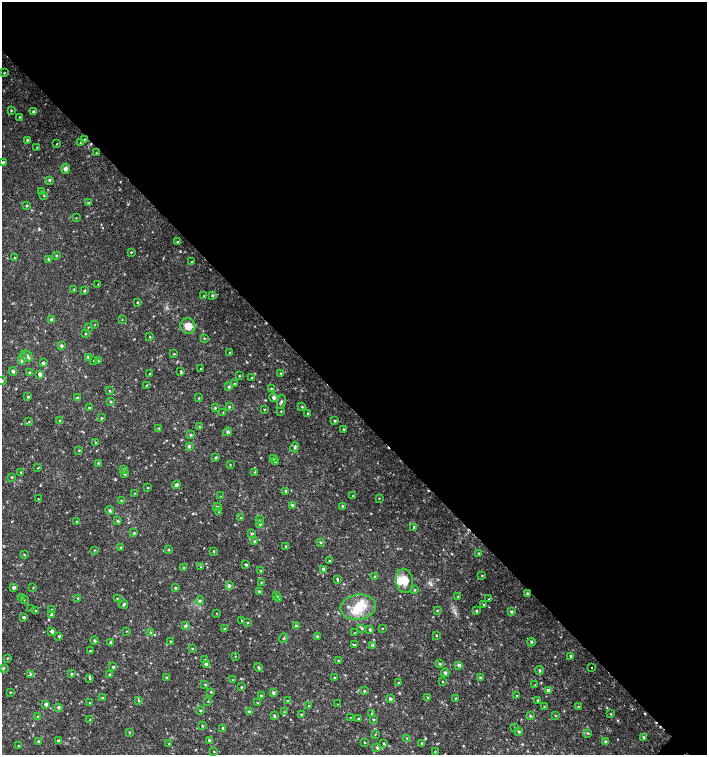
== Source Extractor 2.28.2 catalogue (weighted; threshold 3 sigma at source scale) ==
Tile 3 of 4 x 4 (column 3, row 1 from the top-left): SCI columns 3044-4452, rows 4517-6021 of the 6024 x 6030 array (HDU 1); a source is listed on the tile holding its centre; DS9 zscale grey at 2 x 2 block average (1 PNG px = mean of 2 x 2 image px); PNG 709 x 757 px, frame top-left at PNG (2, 2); each listed source drawn as its Kron ellipse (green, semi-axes under 4 px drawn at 4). Shown black and unused: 54% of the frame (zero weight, under 2 of 3 exposures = <1% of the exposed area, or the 3 px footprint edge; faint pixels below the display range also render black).
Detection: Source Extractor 2.28.2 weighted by HDU 2 'WHT'; one run over the whole footprint, this tile lists its part. Background 0.0231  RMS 0.0035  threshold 0.0158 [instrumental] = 3 sigma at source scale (4.5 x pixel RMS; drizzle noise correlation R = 1.50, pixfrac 1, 0.0396/0.0396 arcsec/px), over >= 5 px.
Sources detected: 292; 6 cosmic-ray / hot-pixel residue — neither listed nor drawn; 7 inside a brighter listed object's ellipse — not listed separately; the other 279 listed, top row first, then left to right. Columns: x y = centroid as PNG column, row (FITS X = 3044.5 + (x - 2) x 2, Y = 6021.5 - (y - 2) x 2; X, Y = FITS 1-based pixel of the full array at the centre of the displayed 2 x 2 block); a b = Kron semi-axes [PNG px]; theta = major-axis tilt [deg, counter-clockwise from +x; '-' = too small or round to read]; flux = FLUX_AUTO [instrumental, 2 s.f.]
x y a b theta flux
4 73 3 3 - 0.61
11 111 3 3 - 0.69
33 112 4 3 - 1.4
20 117 3 2 - 0.63
84 139 3 2 - 0.47
27 140 3 2 - 0.82
81 143 3 3 - 0.81
57 144 2 2 - 0.35
37 147 2 2 - 0.31
97 153 3 2 - 0.45
3 162 4 3 - 1.2
65 169 5 4 - 2.2
49 180 4 3 - 1
41 192 4 2 - 0.71
44 196 3 2 - 0.43
88 203 3 2 - 0.58
26 206 3 2 - 0.62
76 218 3 2 - 0.34
178 242 3 3 - 0.68
131 252 3 2 - 0.55
56 255 3 3 - 0.62
15 258 3 3 - 0.8
48 259 3 3 - 0.97
191 262 3 2 - 0.46
98 284 2 2 - 0.83
74 289 3 2 - 0.56
84 291 3 2 - 0.68
212 295 4 3 - 0.86
204 296 3 2 - 0.41
137 302 3 2 - 0.63
122 319 3 2 - 0.39
52 320 4 4 - 2.8
95 324 2 2 - 0.3
188 326 8 7 - 7.4
88 327 3 2 - 0.34
85 333 3 2 - 0.46
150 337 3 2 - 0.51
204 338 3 2 - 0.47
61 346 4 3 - 1.2
230 352 2 2 - 0.55
174 354 3 2 - 0.5
27 356 6 5 - 2.2
89 357 3 2 - 0.64
23 359 6 4 71 2.2
94 360 2 2 - 0.35
98 361 3 2 - 0.63
43 363 3 3 - 1.6
201 369 3 2 - 0.37
13 371 4 3 - 1.6
29 372 3 2 - 0.77
181 372 4 2 - 0.87
281 373 3 2 - 0.74
40 374 4 3 - 2
150 374 2 2 - 0.68
239 376 3 3 - 0.55
252 378 3 2 - 1
2 381 4 3 - 0.77
234 384 3 2 - 0.65
146 385 3 2 - 0.52
229 387 4 3 - 1.2
272 389 3 3 - 1.1
110 390 3 2 - 0.42
28 397 4 3 - 0.87
77 398 3 3 - 0.84
199 398 3 2 - 0.44
273 398 4 4 - 1.6
111 402 3 2 - 0.65
281 402 7 3 78 1.2
229 407 3 2 - 0.6
302 407 3 2 - 0.53
89 408 3 2 - 0.63
215 408 3 3 - 0.69
264 409 3 2 - 0.59
281 411 2 2 - 0.44
223 412 3 2 - 0.43
308 414 3 3 - 1.3
101 418 3 3 - 0.82
60 420 3 2 - 0.52
335 421 3 3 - 0.81
29 422 3 2 - 0.47
200 427 3 3 - 0.68
159 428 3 2 - 0.55
344 429 3 3 - 0.74
227 432 4 3 - 1.1
191 435 3 3 - 0.84
96 443 3 2 - 0.53
189 446 4 4 - 1.1
295 447 5 3 - 1.3
79 450 4 2 - 0.52
216 457 3 3 - 0.79
274 459 3 3 - 0.94
275 462 3 3 - 0.76
98 463 3 2 - 0.61
230 465 3 2 - 0.42
38 468 3 2 - 0.36
123 469 4 3 - 0.85
255 472 3 2 - 0.56
21 473 3 2 - 0.77
124 474 3 2 - 0.84
12 477 3 2 - 0.66
176 485 4 3 - 1.5
147 488 2 2 - 0.42
286 491 3 2 - 0.92
134 493 2 2 - 0.34
353 495 3 2 - 0.46
220 496 2 2 - 0.7
379 498 3 2 - 0.38
38 499 2 2 - 0.41
121 500 3 2 - 0.46
293 505 4 3 - 1.6
342 506 3 2 - 0.6
217 507 4 3 - 1.2
110 510 5 3 - 1.2
219 512 3 2 - 0.43
241 518 3 2 - 0.58
260 520 3 2 - 0.6
77 521 2 2 - 0.45
117 521 4 3 - 0.92
260 523 4 3 - 1.3
414 527 4 3 - 0.86
134 533 3 2 - 0.64
252 533 3 3 - 0.96
255 541 3 3 - 1.2
321 542 3 3 - 0.74
286 546 3 3 - 0.67
120 547 3 2 - 0.68
94 550 3 2 - 0.48
168 550 3 2 - 0.56
214 551 3 2 - 0.59
479 553 4 3 - 0.94
24 554 3 2 - 0.62
329 561 3 2 - 0.69
246 564 3 2 - 0.87
184 567 3 2 - 0.54
201 567 3 3 - 0.62
323 569 4 3 - 1.2
261 571 3 3 - 0.79
482 575 3 2 - 0.43
374 577 3 2 - 0.48
337 579 3 2 - 1.1
404 581 12 8 -81 9.4
261 582 2 2 - 0.47
229 585 4 3 - 1.4
14 587 4 3 - 1.5
33 587 3 2 - 0.41
175 588 3 3 - 0.82
415 590 3 2 - 0.66
259 592 3 3 - 1
527 593 4 2 - 0.85
277 595 3 2 - 0.79
458 597 3 3 - 0.71
21 598 3 2 - 0.37
78 598 3 2 - 0.56
117 598 2 2 - 0.53
24 599 2 2 - 0.44
278 599 4 3 - 0.93
489 599 2 2 - 0.49
200 601 4 3 - 1.2
124 604 4 2 - 1.1
484 605 3 2 - 1
358 607 18 12 7 18
31 609 2 2 - 0.44
52 610 4 3 - 1
437 610 3 2 - 0.57
35 611 3 3 - 0.88
476 611 4 2 - 0.67
511 612 3 3 - 1.2
217 613 2 2 - 0.36
51 615 3 3 - 1.3
23 617 3 3 - 1
242 620 2 2 - 0.94
247 622 3 2 - 0.47
185 626 4 3 - 1.1
296 626 4 3 - 1.7
362 628 3 2 - 0.76
382 628 3 2 - 0.38
224 629 3 2 - 0.87
370 630 4 3 - 0.92
52 631 3 3 - 1.7
126 631 3 2 - 0.4
355 632 2 2 - 0.34
151 633 3 3 - 0.65
436 635 2 2 - 0.49
59 636 3 3 - 0.84
317 636 3 3 - 0.93
284 638 4 2 - 0.7
94 640 4 2 - 1.2
170 641 3 2 - 0.46
110 642 4 2 - 1.2
531 642 4 2 - 0.82
354 645 3 3 - 0.87
373 645 4 3 - 0.97
192 648 3 2 - 0.53
90 651 3 2 - 0.7
235 656 3 2 - 0.33
571 656 3 3 - 0.85
7 658 3 2 - 0.44
205 660 3 3 - 0.66
338 660 3 3 - 0.73
206 664 4 3 - 1.6
439 664 4 3 - 0.95
459 665 4 4 - 1.4
113 667 3 2 - 1
258 667 5 2 - 0.94
3 668 4 3 - 0.84
591 668 2 2 - 1.2
539 670 4 3 - 1.2
445 673 4 3 - 1.4
30 674 3 2 - 0.64
71 674 3 3 - 0.77
110 675 4 3 - 0.95
166 677 3 2 - 0.68
335 677 3 2 - 0.81
480 678 4 3 - 0.97
90 679 3 2 - 0.62
233 680 2 2 - 0.45
443 681 2 2 - 0.45
398 683 3 2 - 0.52
205 684 3 2 - 0.53
535 685 2 2 - 0.37
241 687 3 2 - 0.59
548 690 4 4 - 2
364 691 3 2 - 0.73
10 692 3 2 - 0.46
211 692 3 2 - 0.55
273 693 3 3 - 1.4
261 696 3 3 - 0.67
517 696 2 2 - 0.78
427 697 3 3 - 0.69
102 698 3 2 - 0.65
455 698 3 2 - 0.64
390 699 4 3 - 1.6
538 700 4 2 - 0.78
139 701 3 2 - 0.62
208 701 2 2 - 0.39
287 701 3 2 - 0.49
90 703 3 2 - 0.71
258 703 3 3 - 0.69
46 704 3 3 - 1.9
337 704 2 2 - 0.43
309 706 3 2 - 0.58
578 706 3 2 - 0.47
58 707 4 3 - 1.3
544 707 2 2 - 0.44
200 711 3 2 - 0.77
249 712 3 3 - 0.95
284 712 3 2 - 0.51
371 714 2 2 - 0.47
611 714 3 2 - 0.47
301 715 3 3 - 0.84
555 715 3 2 - 0.5
37 716 3 3 - 0.62
274 716 4 3 - 0.83
530 716 4 3 - 0.79
350 717 2 2 - 0.69
359 719 3 3 - 0.65
373 719 4 2 - 0.51
90 720 3 3 - 0.97
202 726 3 2 - 0.56
515 727 2 2 - 0.35
223 728 3 2 - 0.85
129 732 3 2 - 0.47
519 732 3 2 - 0.83
588 733 3 2 - 0.63
375 734 3 2 - 0.44
643 737 3 3 - 0.77
407 738 3 2 - 0.56
209 740 3 3 - 0.78
38 741 3 3 - 1.2
59 741 3 3 - 1.9
605 741 4 4 - 1.1
364 742 2 2 - 0.49
422 743 3 2 - 0.64
169 744 3 3 - 0.61
384 744 3 2 - 0.74
19 746 3 2 - 0.94
377 747 3 3 - 1.2
214 751 2 2 - 0.4
435 751 3 2 - 0.48
Isophote crosses this tile's border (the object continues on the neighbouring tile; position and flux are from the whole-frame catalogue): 2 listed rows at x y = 3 162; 2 381
Diffuse or blended objects may show on this block-average render without a row.